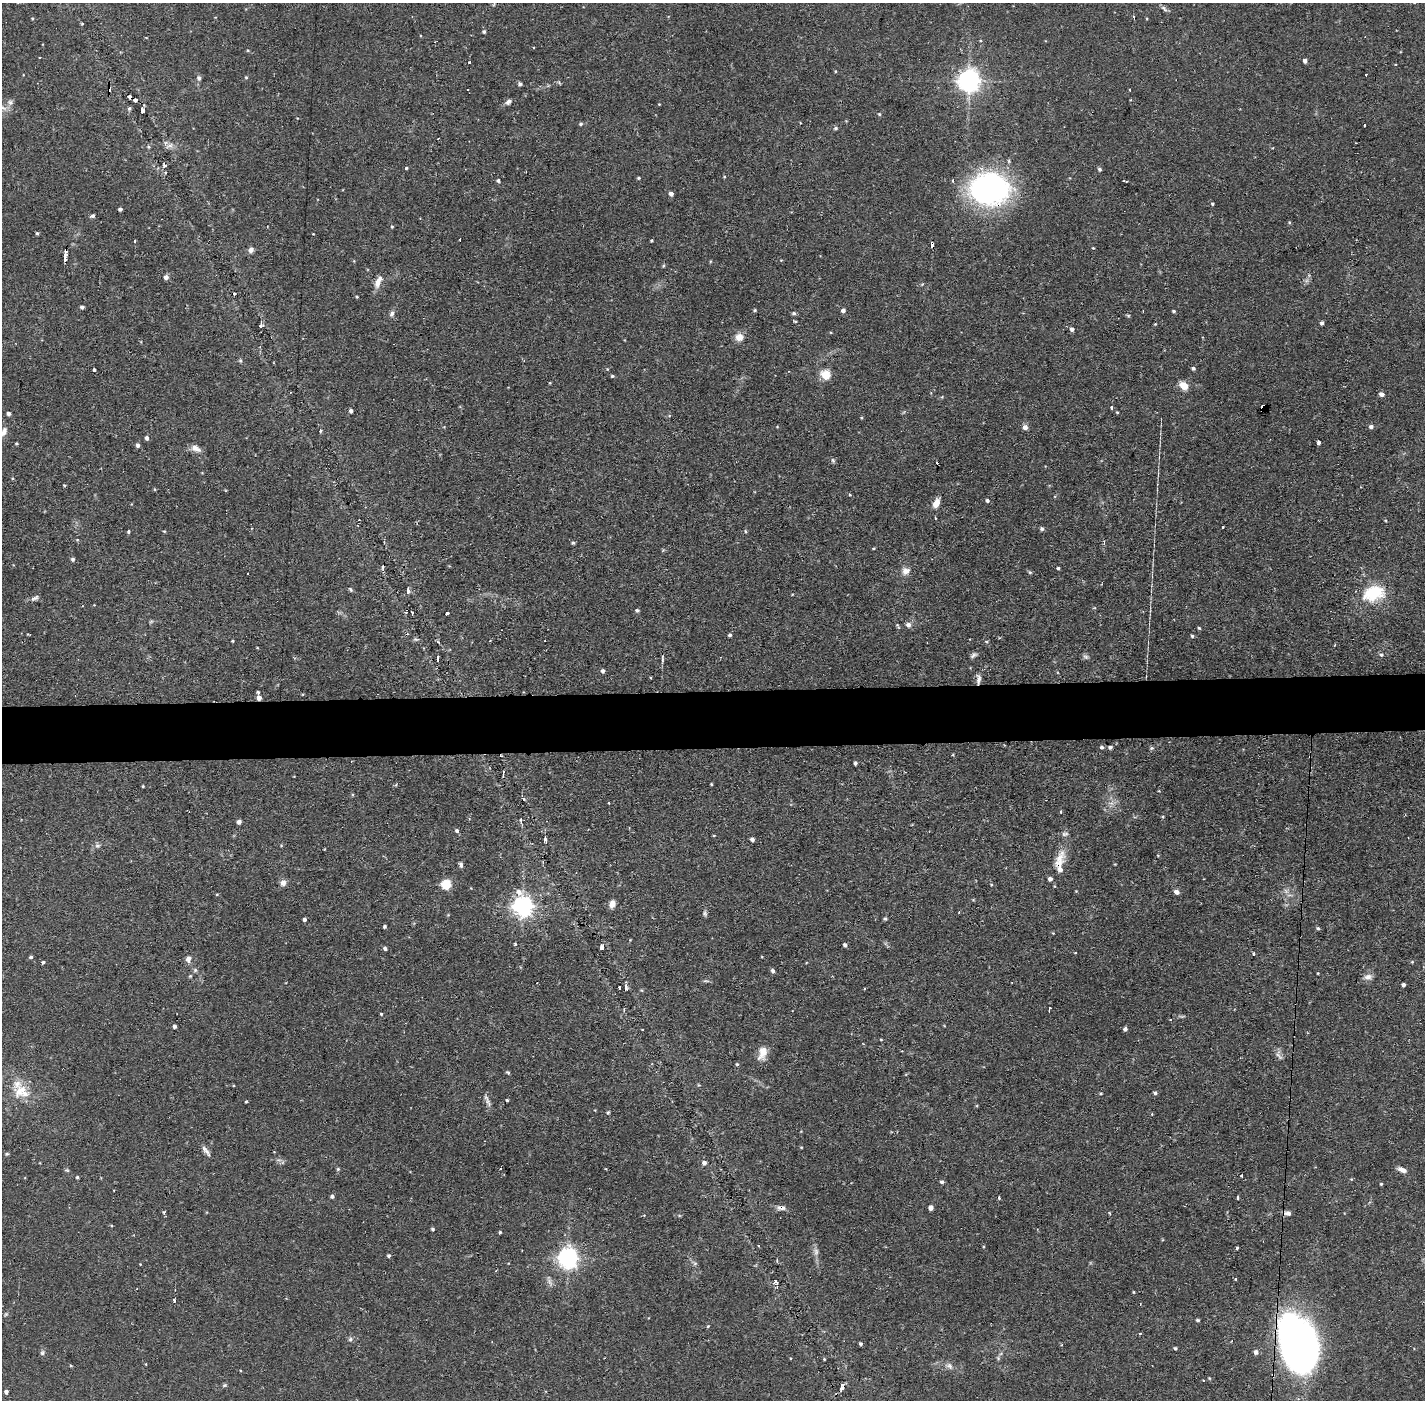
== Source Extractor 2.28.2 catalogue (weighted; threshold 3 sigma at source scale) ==
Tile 5 of 3 x 3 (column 2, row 2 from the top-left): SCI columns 1423-2845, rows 1451-2848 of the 4267 x 4299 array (HDU 1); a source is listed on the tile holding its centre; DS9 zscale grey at full resolution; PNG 1427 x 1402 px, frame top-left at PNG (2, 3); no overlay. Shown black and unused: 4% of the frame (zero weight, under 2 of 3 exposures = <1% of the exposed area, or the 3 px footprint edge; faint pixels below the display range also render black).
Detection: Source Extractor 2.28.2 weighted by HDU 2 'WHT'; one run over the whole footprint, this tile lists its part. Background 0.107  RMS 0.0065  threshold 0.0291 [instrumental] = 3 sigma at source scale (4.5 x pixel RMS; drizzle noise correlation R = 1.50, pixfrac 1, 0.05/0.05 arcsec/px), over >= 5 px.
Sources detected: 255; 2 inside a brighter object's white glare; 13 cosmic-ray / hot-pixel residue — not listed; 6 inside a brighter listed object's ellipse — not listed separately; the other 234 listed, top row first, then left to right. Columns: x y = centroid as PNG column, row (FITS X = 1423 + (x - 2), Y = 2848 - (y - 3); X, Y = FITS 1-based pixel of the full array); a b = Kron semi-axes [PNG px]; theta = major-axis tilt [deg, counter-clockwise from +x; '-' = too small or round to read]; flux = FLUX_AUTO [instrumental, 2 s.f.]
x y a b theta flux
1164 9 10 5 -54 1.7
1134 17 3 3 - 1.1
32 18 4 3 - 0.61
484 31 4 4 - 1.2
248 50 5 3 - 0.59
1305 61 4 4 - 2.2
469 62 2 2 - 0.77
1366 74 3 2 - 1.3
246 77 4 4 - 0.69
199 78 7 5 -65 1.6
969 80 7 7 - 510
520 84 5 5 - 1.2
1130 90 3 2 - 0.64
129 97 4 3 - 2.1
135 100 4 3 - 2.4
10 102 7 7 - 2
508 102 8 5 44 2.3
659 104 3 3 - 0.44
129 109 5 5 - 1
142 110 6 4 -85 2.3
879 114 4 4 - 0.72
581 124 5 4 - 0.97
1364 125 3 2 - 0.96
836 128 6 5 - 1.1
170 145 10 6 18 2.8
148 147 5 4 - 0.79
164 165 6 4 -76 1.7
406 168 4 3 - 0.83
1099 169 6 5 - 1.1
639 178 4 3 - 0.8
498 181 4 4 - 1.2
1124 181 3 2 - 0.64
983 192 38 32 8 150
671 194 4 4 - 2.4
1212 204 4 4 - 0.85
120 209 4 3 - 1.6
93 216 5 4 - 1.4
392 226 4 3 - 0.66
37 233 3 3 - 1
460 239 2 2 - 0.81
651 241 4 3 - 0.59
932 245 5 3 - 5.8
1093 248 3 3 - 0.5
251 250 7 6 - 2.4
65 257 8 3 88 9.5
166 277 4 4 - 3.1
378 282 17 7 64 5.1
234 294 3 3 - 0.85
357 296 3 3 - 0.69
82 307 4 4 - 1.5
755 310 4 3 - 0.84
843 310 5 5 - 1.9
1174 311 4 3 - 0.93
392 314 8 6 74 2
1128 315 6 4 -19 0.69
795 321 4 3 - 0.67
1322 323 4 3 - 1.5
1155 324 3 3 - 0.49
261 325 6 4 74 1.8
1072 329 5 4 - 2
739 337 11 10 - 4.8
240 360 5 5 - 0.93
1193 368 4 3 - 1.2
94 370 3 3 - 4.8
826 375 10 8 -58 11
612 376 4 3 - 0.92
1183 385 9 7 -39 7.9
1381 394 5 4 - 2.8
1112 407 3 3 - 2.7
1263 407 5 4 - 12
351 411 4 4 - 2
1117 412 3 3 - 0.59
9 414 4 4 - 1.9
1025 427 5 5 - 3
1371 427 5 5 - 1.9
4 431 11 6 70 3.2
320 431 5 3 - 1.2
147 438 4 4 - 2
1319 442 5 3 - 2.6
16 443 3 3 - 0.71
138 445 5 4 - 1.9
196 448 13 7 -29 4.2
833 460 7 5 -68 1.1
64 485 4 4 - 0.66
849 495 4 3 - 0.9
987 500 4 4 - 1.3
936 503 11 6 65 5.8
1223 527 3 2 - 0.7
1042 529 5 4 - 1.4
129 531 3 3 - 2.3
164 531 4 3 - 0.63
745 531 4 4 - 0.73
77 540 5 4 - 0.68
573 543 5 4 - 1.1
1104 543 5 3 - 1.5
73 559 4 4 - 1.4
1058 568 3 3 - 0.86
906 571 11 9 25 4.1
1030 572 5 4 - 0.89
350 589 7 4 -50 0.91
408 591 7 3 -86 2
1373 593 26 18 15 27
35 598 11 5 26 1.9
637 610 5 4 - 1.1
412 613 4 2 - 1.1
447 613 4 3 - 4.5
908 625 6 6 - 2.7
1199 628 4 3 - 0.72
730 635 4 4 - 1.2
1192 636 4 4 - 0.92
415 639 7 5 -2 1.1
232 641 3 2 - 0.62
973 655 9 6 34 1.7
1381 655 5 5 - 1.1
1086 657 8 5 -18 1.6
438 658 6 3 87 2.2
662 660 8 3 -89 1.1
603 671 4 4 - 1.7
651 677 3 3 - 1
978 679 15 6 87 2.9
258 692 4 3 - 0.83
259 698 5 4 - 3
1102 747 5 5 - 1.3
1110 747 4 4 - 1.6
1152 748 5 5 - 0.94
855 763 4 3 - 1.5
503 774 7 3 86 1.5
711 784 3 3 - 0.59
143 786 3 2 - 0.58
609 803 3 2 - 0.75
1111 803 7 4 -18 1.9
1061 812 3 3 - 1.1
1162 817 4 4 - 0.69
239 822 4 4 - 2.5
457 830 5 4 - 1.4
752 839 4 4 - 2.2
545 840 6 3 64 1.4
97 846 9 5 6 1.7
1059 861 30 12 70 11
461 865 7 4 -78 1.6
283 883 7 7 - 3.1
446 885 5 5 - 46
1076 891 3 3 - 0.44
1286 891 8 5 -45 1.9
1176 892 7 5 -33 2.5
217 894 5 3 - 0.52
612 904 8 6 72 4.9
523 906 8 7 - 400
705 913 8 5 84 1.4
885 919 4 4 - 1.1
305 920 4 4 - 1.8
385 926 3 3 - 1.2
1318 928 4 4 - 1
845 945 4 4 - 1.6
601 947 6 4 89 2.3
385 948 4 4 - 1.7
1254 953 4 2 - 1.1
31 957 4 4 - 1.1
188 959 9 7 76 3
43 962 4 3 - 1.1
1412 962 5 4 - 0.59
195 970 6 6 - 1.2
773 971 5 4 - 1.7
1318 973 4 2 - 0.45
190 976 5 4 - 0.72
1368 977 11 8 4 3.4
705 981 8 4 0 1.1
1403 985 4 4 - 1.7
626 987 8 4 -89 2
619 988 3 3 - 1.8
1049 1009 5 3 - 1.8
381 1014 3 3 - 1.1
174 1026 5 4 - 1.3
1125 1029 4 4 - 1.5
642 1030 3 2 - 0.6
881 1039 4 3 - 0.51
762 1053 18 10 73 6.9
1279 1056 12 4 -45 2
737 1064 4 3 - 0.76
508 1073 4 4 - 0.97
20 1090 24 15 44 13
1101 1093 4 3 - 0.69
1155 1093 5 4 - 1.2
507 1100 3 3 - 0.82
246 1102 3 2 - 0.86
489 1103 13 5 -74 2.6
608 1112 4 4 - 0.84
1152 1114 3 3 - 0.52
207 1151 14 6 -58 2.9
7 1154 6 4 28 0.78
704 1163 5 5 - 2
338 1169 5 5 - 0.88
606 1169 4 2 - 0.42
1402 1170 12 6 -21 3.4
1242 1175 3 2 - 1.9
77 1177 4 4 - 0.97
1351 1179 4 4 - 0.54
941 1182 5 4 - 1.3
1381 1184 3 3 - 0.65
332 1196 4 4 - 1.5
999 1197 4 3 - 1
1238 1197 3 3 - 3.3
781 1208 12 6 0 2.8
931 1208 4 4 - 3.2
1109 1213 4 3 - 0.54
1288 1213 10 6 -10 2.4
433 1229 4 3 - 0.92
500 1232 4 4 - 0.79
1237 1248 3 3 - 1
816 1252 10 6 -89 2.5
389 1256 4 4 - 1.3
568 1258 7 7 - 400
695 1263 7 4 19 1
140 1264 3 2 - 0.39
1236 1279 3 2 - 0.86
776 1281 5 5 - 1.4
1134 1292 4 3 - 0.52
6 1314 6 4 19 0.86
1198 1320 5 3 - 0.91
708 1326 4 3 - 0.59
1140 1333 3 3 - 2.3
350 1339 7 5 24 1.4
1297 1342 56 33 -71 280
861 1344 4 4 - 1
1175 1348 3 3 - 0.85
1256 1352 5 5 - 2.4
42 1353 7 6 - 1.4
998 1358 5 5 - 0.95
146 1364 3 2 - 0.43
949 1366 10 7 -34 2.7
1204 1381 3 3 - 7
224 1385 6 4 21 0.97
842 1387 8 5 69 3.5
6 1392 4 4 - 2
Overlapping masked pixels (flux is a lower limit): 11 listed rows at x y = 129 97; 135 100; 983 192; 932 245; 1263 407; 978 679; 259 698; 1059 861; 781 1208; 1297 1342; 842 1387
Unlisted compact peaks at least as high as the median listed source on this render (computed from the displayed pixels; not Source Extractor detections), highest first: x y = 794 313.